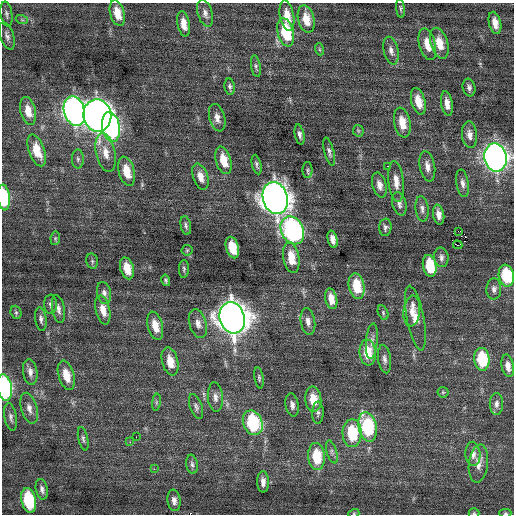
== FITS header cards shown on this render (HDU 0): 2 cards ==
NAXIS1  =                  512 / Axis length
NAXIS2  =                  512 / Axis length

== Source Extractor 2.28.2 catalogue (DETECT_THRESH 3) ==
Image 512 x 512 px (HDU 0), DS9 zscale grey, 1 PNG px = 1 image px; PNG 516 x 516 px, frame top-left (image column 1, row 512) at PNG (2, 3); each listed source drawn as its Kron ellipse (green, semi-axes under 4 px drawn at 4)
Background 0.096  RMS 0.76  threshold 2.27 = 3 sigma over >= 5 px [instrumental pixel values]
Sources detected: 121; all 121 listed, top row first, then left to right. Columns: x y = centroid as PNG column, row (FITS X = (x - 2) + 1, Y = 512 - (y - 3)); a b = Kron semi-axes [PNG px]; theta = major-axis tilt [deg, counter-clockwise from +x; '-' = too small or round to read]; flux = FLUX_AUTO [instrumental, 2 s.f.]
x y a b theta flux
401 8 9 3 -83 78
117 13 13 7 -75 830
205 13 14 7 -73 260
6 14 12 6 -80 160
287 16 15 7 -79 730
306 19 14 8 -77 730
22 20 6 3 -19 68
495 23 11 6 -76 460
184 24 12 6 -79 560
286 32 14 8 -76 2400
7 36 14 6 -72 210
439 43 16 8 -73 870
427 44 16 8 -75 740
319 49 6 4 -71 72
391 51 14 7 -76 290
256 66 11 4 -81 120
230 87 8 5 -82 130
469 87 9 6 -77 180
418 101 13 7 -75 780
447 104 12 5 -80 410
28 111 14 7 -76 670
74 111 15 10 -74 26000
97 115 16 14 -81 52000
217 118 14 8 -75 340
402 123 15 8 -78 810
111 127 15 9 -80 8100
358 131 6 5 - 85
300 135 10 4 -78 190
469 135 13 7 -85 350
37 150 17 8 -70 1000
329 152 14 5 -76 190
106 153 19 9 -78 660
495 157 14 11 -80 34000
78 159 9 6 -89 130
223 160 14 7 -74 890
257 165 10 4 -77 130
388 166 2 2 - 280
427 166 15 7 -79 390
307 170 8 5 90 96
127 171 15 8 -75 960
200 177 13 7 -72 480
396 181 20 7 -84 530
462 183 13 6 -80 260
379 185 13 7 -75 340
4 197 13 6 -84 2500
275 198 16 12 -74 59000
399 204 12 7 -75 210
422 209 13 6 -84 230
439 215 10 5 -80 350
186 226 9 5 -79 130
385 227 9 6 85 140
292 230 14 11 -64 13000
459 231 4 2 - 2600
55 238 7 5 83 83
332 239 9 5 -76 310
458 245 5 2 - 1100
232 248 11 6 -73 1200
187 250 5 5 - 70
441 257 10 7 -83 200
291 258 15 8 -80 980
92 261 7 5 -78 110
430 266 11 6 -81 1900
127 268 11 6 -74 810
184 269 9 5 87 99
506 276 11 7 -80 2600
166 280 6 4 -76 89
357 286 13 7 -79 1400
494 289 10 7 89 230
104 293 11 7 -78 210
331 299 10 6 -77 550
50 304 9 6 -88 160
58 309 14 6 -80 250
103 310 15 7 -77 570
412 311 15 8 85 420
16 312 7 5 -70 100
383 313 8 5 -66 87
232 318 16 12 -75 78000
415 318 33 8 -79 840
41 319 11 5 -82 180
308 322 13 7 -81 300
198 323 15 8 -72 360
155 326 14 7 -75 750
372 341 18 6 85 280
368 353 13 8 -84 1200
384 359 14 6 -82 220
482 359 11 7 -85 2200
170 361 14 8 -76 770
508 366 11 6 -79 350
30 372 13 7 -81 310
66 375 15 8 -74 760
259 378 11 4 -81 110
5 388 13 7 -81 7500
443 392 5 5 - 72
215 397 15 7 -85 300
313 399 12 8 -84 930
156 402 9 4 82 97
496 404 11 7 89 240
292 405 12 6 -80 220
196 407 13 6 -71 180
29 408 16 8 -74 370
318 413 11 6 89 160
11 417 14 6 -80 190
253 423 13 9 -68 3900
368 427 15 9 -78 4400
352 433 14 9 -89 2300
136 437 2 2 - 120
83 439 12 5 -77 140
130 442 4 4 - 63
332 452 12 5 -74 170
473 454 12 7 -87 310
317 456 13 8 -86 1800
478 463 19 9 83 510
192 464 9 6 -82 160
154 469 2 2 - 210
263 482 10 6 -89 310
42 489 10 6 -79 190
29 500 12 7 -78 3000
174 500 11 6 -82 260
354 513 5 3 - 49
474 513 5 5 - 66
505 513 6 4 0 74
At the frame edge (FLAGS 8, measured only in part): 7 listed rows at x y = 495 157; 4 197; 506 276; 5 388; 354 513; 474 513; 505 513